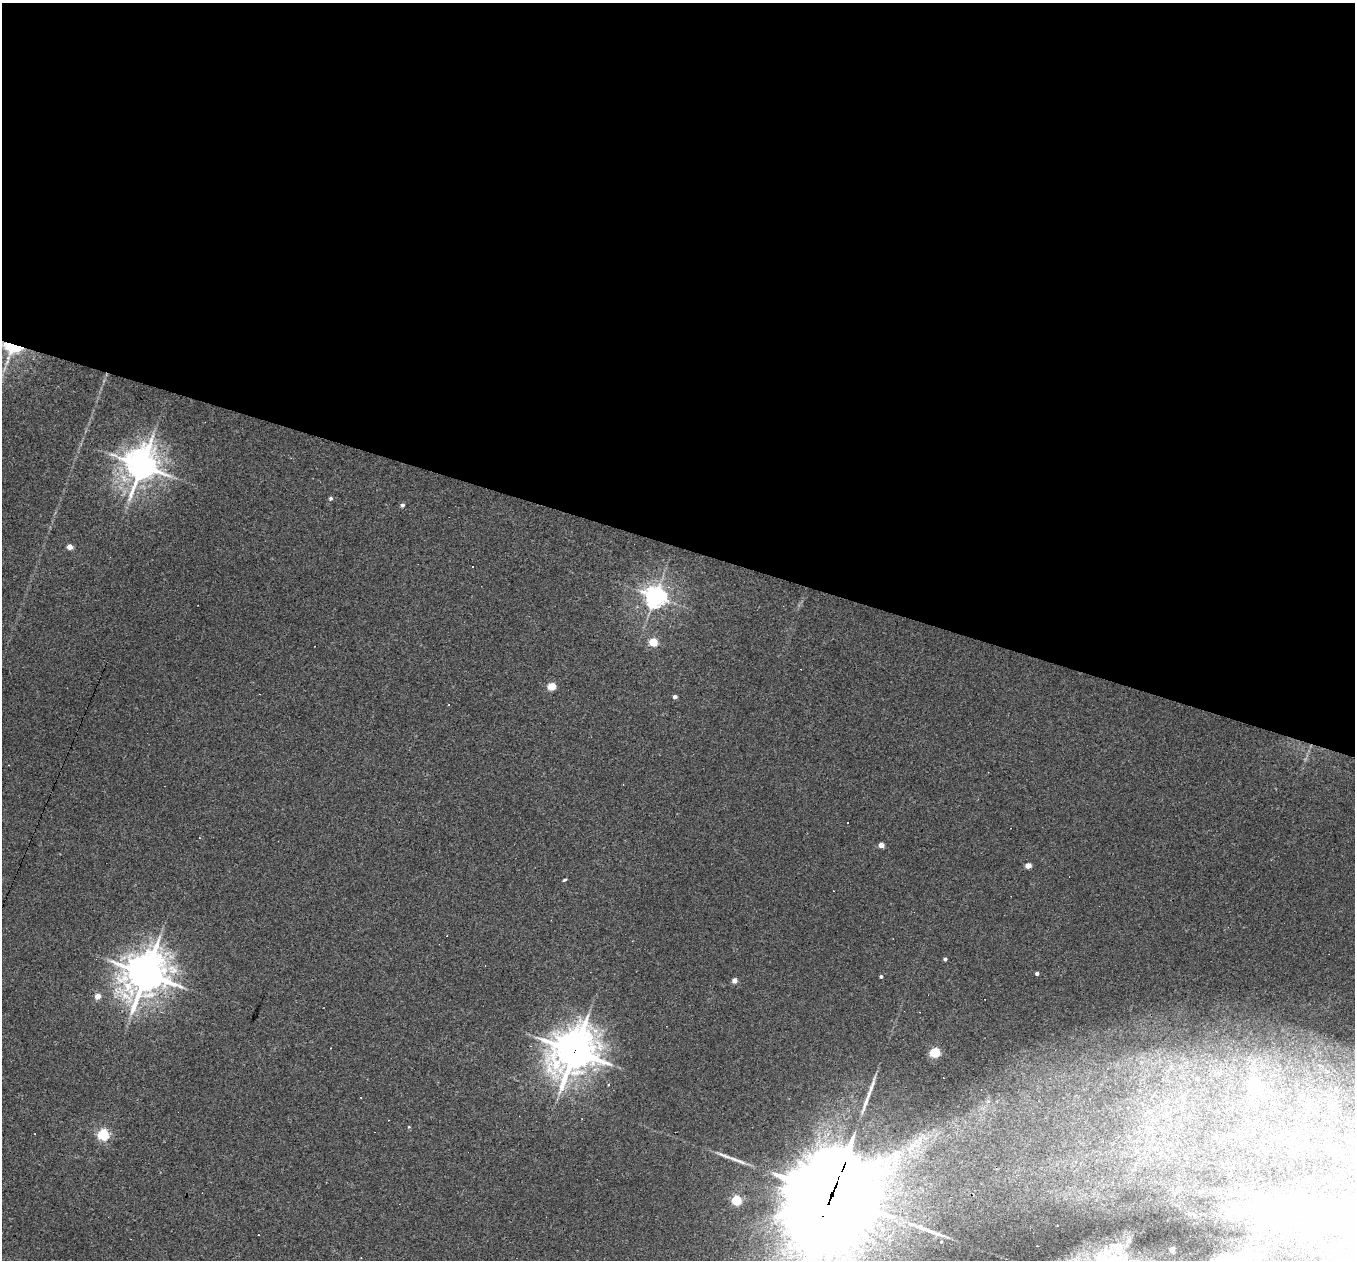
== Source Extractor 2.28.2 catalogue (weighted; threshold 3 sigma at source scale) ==
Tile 3 of 4 x 4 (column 3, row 1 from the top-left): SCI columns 2705-4057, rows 3909-5166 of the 5421 x 5435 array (HDU 1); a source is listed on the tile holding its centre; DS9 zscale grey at full resolution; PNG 1357 x 1262 px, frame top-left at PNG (2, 3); no overlay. Shown black and unused: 43% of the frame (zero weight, under 3 of 4 exposures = <1% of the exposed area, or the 3 px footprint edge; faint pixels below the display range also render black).
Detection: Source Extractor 2.28.2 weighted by HDU 2 'WHT'; one run over the whole footprint, this tile lists its part. Background 0.0283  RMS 0.0036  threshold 0.0162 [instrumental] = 3 sigma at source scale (4.5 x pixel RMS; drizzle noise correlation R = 1.50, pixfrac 1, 0.05/0.05 arcsec/px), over >= 5 px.
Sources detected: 52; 4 inside a brighter object's white glare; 17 cosmic-ray / hot-pixel residue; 3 long thin detections or spike segments (spike, bleed or trail) — not listed; the other 28 listed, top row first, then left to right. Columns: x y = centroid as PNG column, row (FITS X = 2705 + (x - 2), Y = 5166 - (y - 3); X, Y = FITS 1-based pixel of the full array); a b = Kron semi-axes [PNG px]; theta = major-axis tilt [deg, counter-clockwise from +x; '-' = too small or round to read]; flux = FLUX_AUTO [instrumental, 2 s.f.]
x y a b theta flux
12 348 25 16 -17 17
141 466 11 10 - 600
331 498 5 4 - 0.65
402 505 5 4 - 0.84
70 547 4 4 - 4.2
655 597 7 7 - 250
653 642 5 5 - 14
551 686 5 4 - 12
675 697 4 3 - 1.4
881 845 4 4 - 4.5
1028 866 4 4 - 4.5
564 880 4 3 - 0.46
945 959 3 3 - 0.84
1037 973 4 3 - 0.83
146 974 15 13 59 790
881 977 3 3 - 0.58
734 980 4 4 - 2.8
98 996 4 4 - 4
574 1051 17 15 49 770
935 1053 5 5 - 27
1197 1078 6 5 - 1
1255 1086 5 5 - 38
409 1127 4 3 - 0.27
103 1135 5 5 - 44
832 1194 39 28 64 7100
736 1200 5 5 - 28
1300 1202 73 23 -10 37
1172 1249 4 4 - 2.8
Overlapping masked pixels (flux is a lower limit): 4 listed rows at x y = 12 348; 146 974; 574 1051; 832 1194
Isophote crosses this tile's border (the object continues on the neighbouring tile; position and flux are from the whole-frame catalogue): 1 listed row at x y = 832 1194